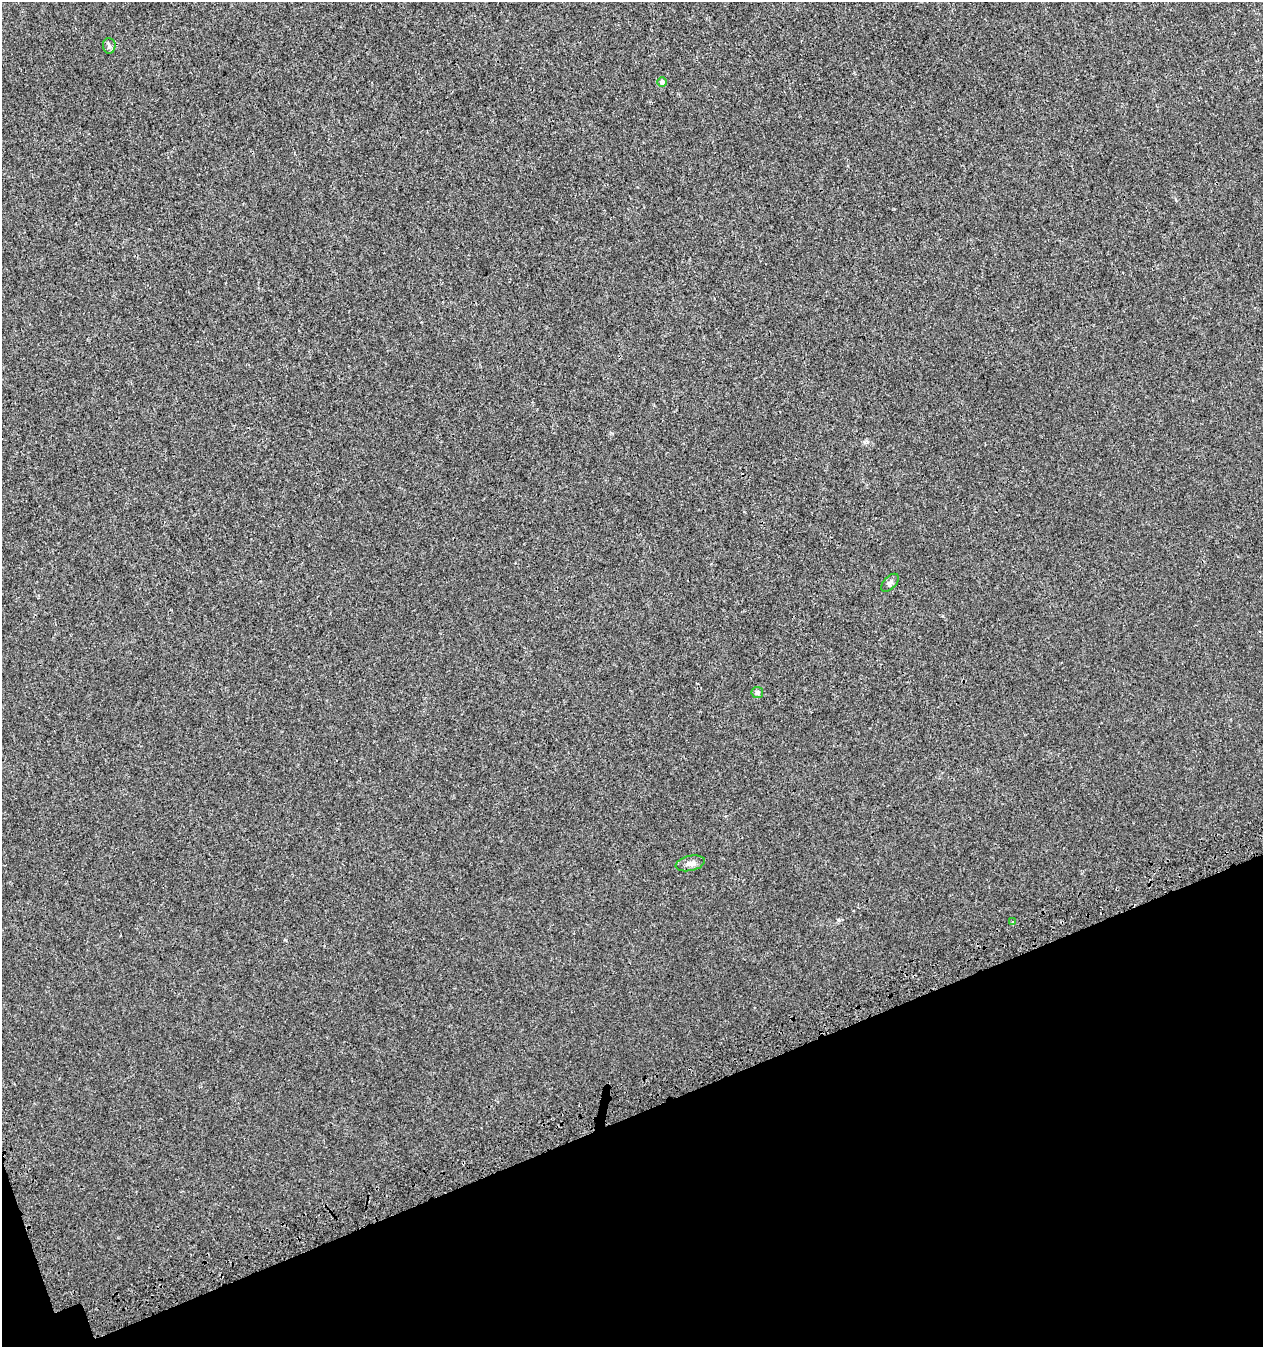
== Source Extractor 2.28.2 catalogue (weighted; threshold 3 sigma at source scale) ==
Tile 14 of 4 x 4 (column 2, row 4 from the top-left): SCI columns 1448-2708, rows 130-1474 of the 5469 x 5636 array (HDU 1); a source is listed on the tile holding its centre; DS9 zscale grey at full resolution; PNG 1265 x 1349 px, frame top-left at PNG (2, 2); each listed source drawn as its Kron ellipse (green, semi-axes under 4 px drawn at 4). Shown black and unused: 18% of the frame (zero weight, under 3 of 4 exposures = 9% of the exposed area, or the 3 px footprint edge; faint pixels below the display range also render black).
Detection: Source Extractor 2.28.2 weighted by HDU 2 'WHT'; one run over the whole footprint, this tile lists its part. Background 2.45e-04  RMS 0.0027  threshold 0.012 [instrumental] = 3 sigma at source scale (4.5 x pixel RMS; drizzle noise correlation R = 1.50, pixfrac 1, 0.0396/0.0396 arcsec/px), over >= 5 px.
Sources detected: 6; all 6 listed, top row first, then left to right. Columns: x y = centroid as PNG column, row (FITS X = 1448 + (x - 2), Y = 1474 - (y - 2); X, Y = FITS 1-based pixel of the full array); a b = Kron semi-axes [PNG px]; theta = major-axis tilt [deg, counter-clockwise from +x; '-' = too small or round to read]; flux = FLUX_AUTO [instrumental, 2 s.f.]
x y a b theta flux
109 46 8 6 -85 0.69
662 82 5 4 - 1.1
890 583 11 6 46 0.74
757 692 6 5 - 0.84
690 863 15 7 13 1.4
1013 922 4 3 - 0.27